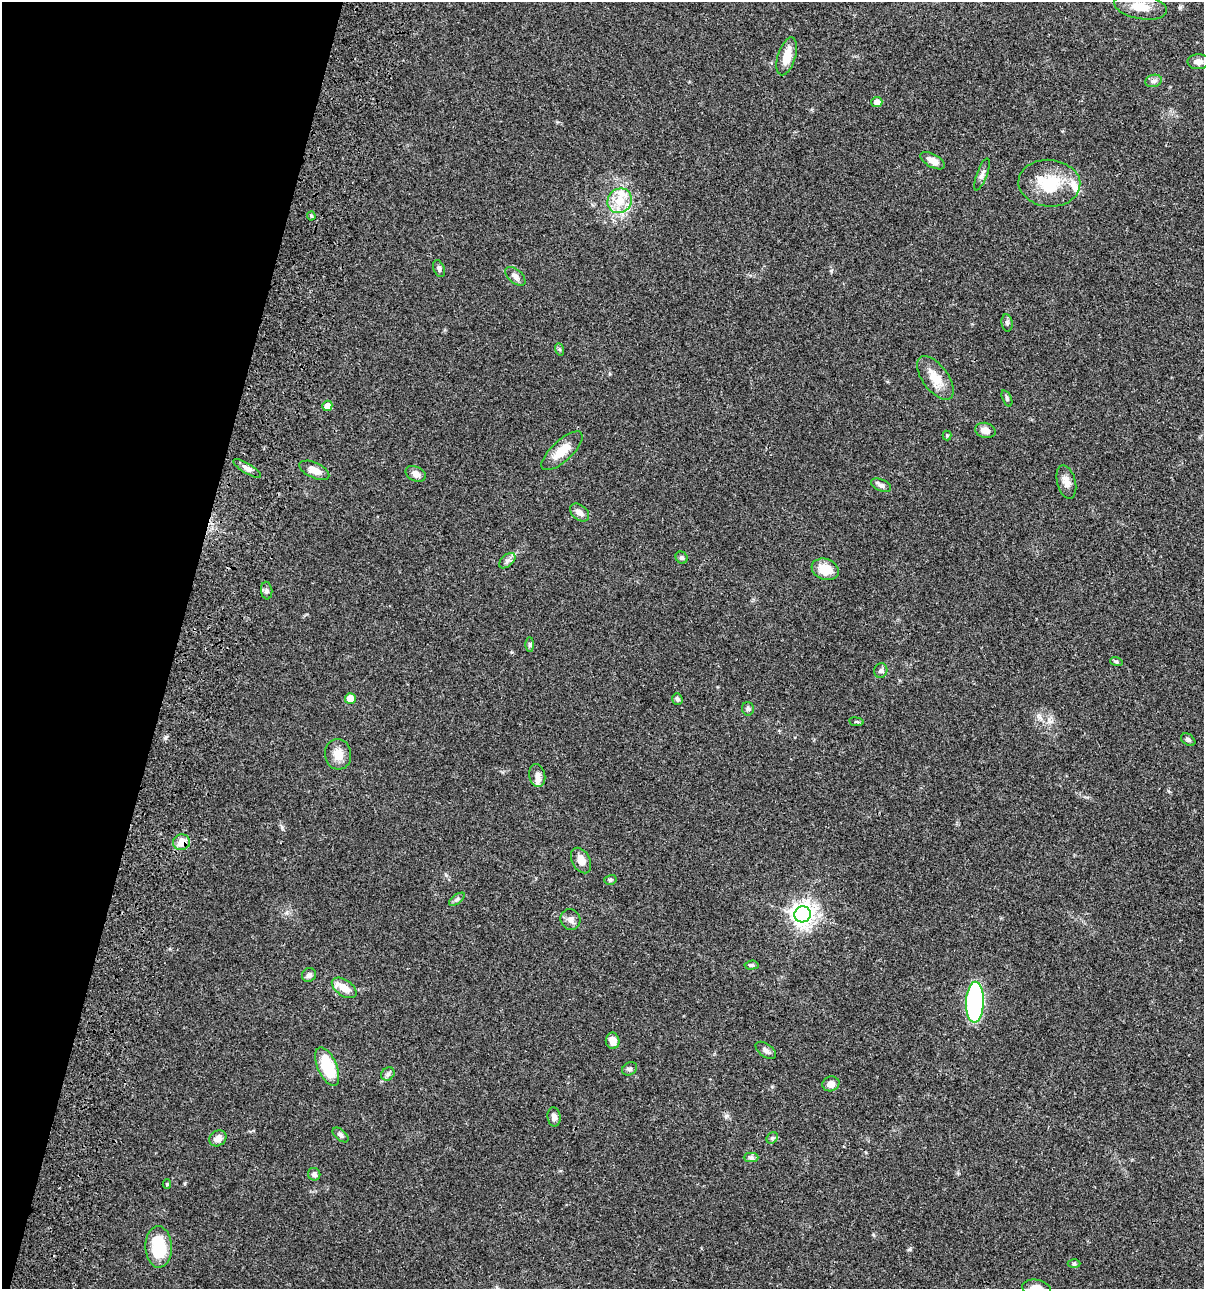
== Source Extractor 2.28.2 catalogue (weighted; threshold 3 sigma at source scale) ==
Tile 9 of 4 x 4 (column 1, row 3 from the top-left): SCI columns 236-1437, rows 1408-2694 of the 5404 x 5387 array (HDU 1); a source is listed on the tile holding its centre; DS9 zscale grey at full resolution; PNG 1206 x 1291 px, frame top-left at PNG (2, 2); each listed source drawn as its Kron ellipse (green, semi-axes under 4 px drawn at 4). Shown black and unused: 15% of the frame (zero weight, under 3 of 4 exposures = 9% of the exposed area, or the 3 px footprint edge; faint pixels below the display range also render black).
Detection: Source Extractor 2.28.2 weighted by HDU 2 'WHT'; one run over the whole footprint, this tile lists its part. Background 0.0476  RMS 0.0054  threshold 0.0241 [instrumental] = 3 sigma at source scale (4.5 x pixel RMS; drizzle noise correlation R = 1.50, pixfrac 1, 0.05/0.05 arcsec/px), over >= 5 px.
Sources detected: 68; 2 inside a brighter listed object's ellipse — not listed separately; the other 66 listed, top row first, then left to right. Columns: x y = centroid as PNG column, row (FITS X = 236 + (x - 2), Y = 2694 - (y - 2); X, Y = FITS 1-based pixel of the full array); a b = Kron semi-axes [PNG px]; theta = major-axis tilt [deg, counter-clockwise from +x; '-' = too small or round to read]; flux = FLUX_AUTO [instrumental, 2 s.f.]
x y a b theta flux
1141 7 27 12 -10 11
787 56 20 9 73 6.5
1198 62 11 7 -1 2.6
1153 81 8 6 15 1.4
877 102 5 5 - 3.2
933 161 13 6 -28 3.5
982 174 17 5 69 2
1049 183 31 23 -5 21
620 201 13 11 50 9.2
311 216 4 4 - 0.6
439 269 9 5 -69 1.3
515 276 12 7 -41 2.2
1007 323 8 5 -81 1.1
559 349 6 4 -71 0.72
935 378 25 12 -53 8.9
1007 398 8 4 -66 0.98
327 406 5 5 - 3.6
985 430 10 7 -16 3.5
947 435 5 4 - 0.64
562 451 26 10 43 8.3
247 469 16 5 -32 2.2
314 470 16 7 -24 4.4
416 474 10 7 -27 2.8
1066 482 17 9 -75 3.9
881 485 11 5 -23 2
580 512 11 7 -40 2.7
682 558 6 5 - 1.1
507 561 9 6 42 1.8
825 569 14 10 -20 8.8
267 591 9 5 -84 1.2
530 645 7 4 90 0.81
1116 661 6 4 -19 0.68
881 671 7 6 - 1.3
350 698 5 5 - 6
677 699 6 5 - 1.2
748 709 7 6 - 1.2
856 722 7 3 -8 0.63
1188 740 8 5 -36 1.1
338 754 15 13 -85 6.1
537 776 11 8 -79 2.7
182 842 8 8 - 5.5
581 861 14 9 -61 4.2
610 880 6 5 - 0.88
457 899 9 4 35 1.2
803 914 8 8 - 410
570 919 10 10 - 2.4
751 965 7 4 5 0.87
309 975 7 6 - 1.6
344 988 14 8 -34 6
975 1002 20 9 88 99
613 1041 8 7 - 4.4
766 1050 12 6 -36 1.9
327 1067 20 9 -67 20
629 1069 8 6 31 1.2
388 1074 7 6 - 1.3
831 1084 8 7 - 3.1
554 1117 9 6 -81 2
341 1135 9 5 -41 1.4
218 1138 9 7 36 3.4
772 1138 6 5 - 0.86
751 1157 7 4 0 1.1
314 1174 6 6 - 1.7
167 1184 5 4 - 0.67
159 1247 21 13 -89 20
1074 1264 6 4 -1 0.76
1037 1288 14 9 -10 4.9
Overlapping masked pixels (flux is a lower limit): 1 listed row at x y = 182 842
Isophote crosses this tile's border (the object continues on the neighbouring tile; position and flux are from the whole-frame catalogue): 1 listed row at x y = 1037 1288